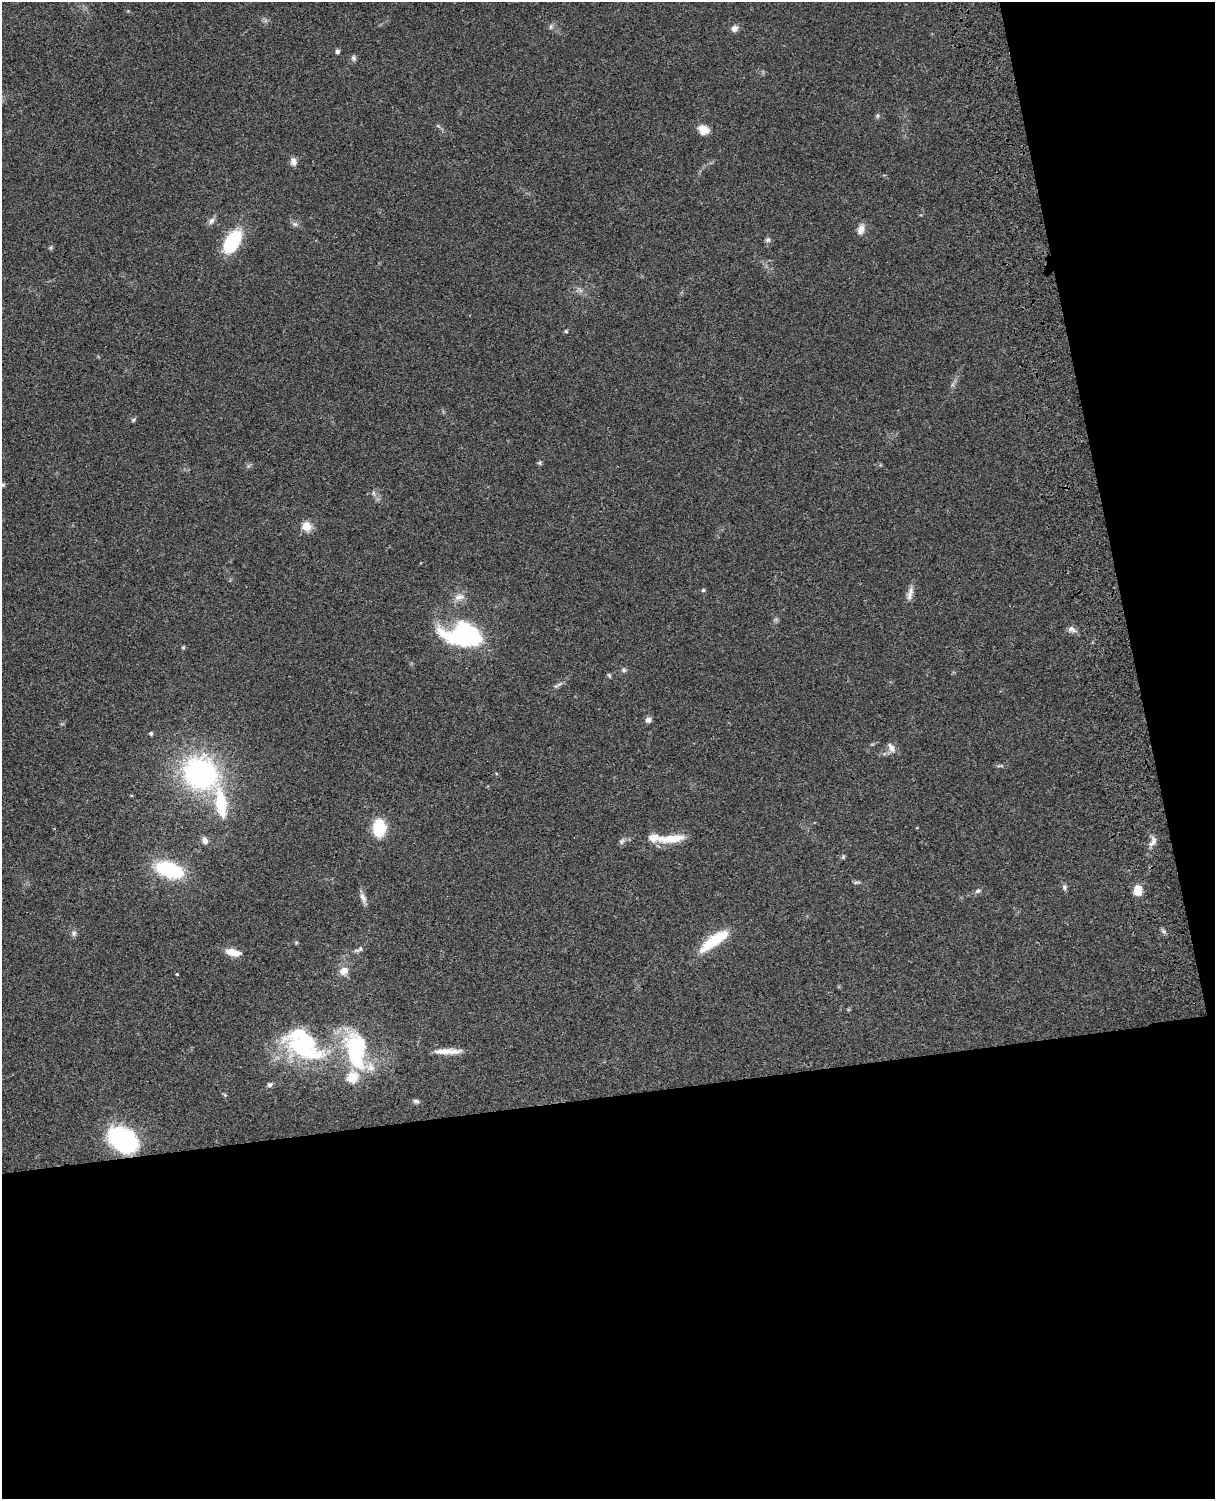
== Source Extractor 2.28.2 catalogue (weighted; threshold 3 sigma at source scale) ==
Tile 12 of 4 x 3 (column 4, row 3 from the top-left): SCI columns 3760-4972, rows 278-1774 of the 5091 x 4931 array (HDU 1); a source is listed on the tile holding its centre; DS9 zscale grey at full resolution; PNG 1217 x 1501 px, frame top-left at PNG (2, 2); no overlay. Shown black and unused: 33% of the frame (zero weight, under 3 of 4 exposures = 6% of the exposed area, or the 3 px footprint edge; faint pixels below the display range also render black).
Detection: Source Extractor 2.28.2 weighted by HDU 2 'WHT'; one run over the whole footprint, this tile lists its part. Background 0.0755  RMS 0.0058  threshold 0.026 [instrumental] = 3 sigma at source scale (4.5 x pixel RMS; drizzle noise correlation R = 1.50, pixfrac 1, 0.05/0.05 arcsec/px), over >= 5 px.
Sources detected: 60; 1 inside a brighter object's white glare — not listed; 2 inside a brighter listed object's ellipse — not listed separately; the other 57 listed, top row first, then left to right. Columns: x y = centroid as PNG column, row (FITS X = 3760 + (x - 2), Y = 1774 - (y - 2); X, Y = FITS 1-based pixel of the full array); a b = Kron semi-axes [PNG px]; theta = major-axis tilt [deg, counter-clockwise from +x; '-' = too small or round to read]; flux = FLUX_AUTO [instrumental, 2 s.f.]
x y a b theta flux
551 27 7 5 70 1.3
734 28 9 8 - 2.5
337 51 5 5 - 1.4
354 58 8 6 -78 1.4
877 116 6 4 89 0.9
703 130 13 10 -21 6.1
293 161 11 8 -84 2.6
211 221 10 6 46 2.1
295 224 7 6 - 1.5
861 229 12 8 70 4.2
768 240 7 6 - 1.3
232 242 22 12 58 40
566 331 4 4 - 0.88
133 420 5 5 - 0.84
539 463 7 5 73 0.95
2 484 8 5 -23 1.1
373 493 7 4 -89 1.1
307 526 5 5 - 29
703 590 5 5 - 0.73
909 595 15 7 76 3.4
459 597 14 8 14 4
1072 629 12 7 -30 2.4
462 635 44 24 -4 65
183 647 6 4 0 0.64
624 670 6 6 - 1.1
609 675 7 3 -63 0.76
556 686 6 5 - 1.1
648 720 6 5 - 2.8
151 733 4 4 - 1.1
891 747 15 7 -59 3.4
1000 766 10 4 0 1.1
200 773 30 27 -35 120
221 804 29 10 -82 27
379 828 16 11 89 25
671 839 36 9 5 12
205 841 9 6 -72 2.3
1152 842 16 8 53 3.4
843 857 5 5 - 0.78
169 870 19 10 -17 59
1064 887 7 7 - 1.4
1138 890 11 8 -73 8
978 891 8 6 17 1.6
363 898 14 7 -67 2.9
1163 931 6 5 - 1.2
74 933 8 6 75 1.5
714 940 40 11 35 22
359 949 15 6 25 2
233 952 17 8 -14 7.3
344 971 12 10 25 4.8
177 974 3 3 - 0.63
303 1045 46 25 -29 68
357 1050 38 21 -76 61
447 1051 35 6 0 7.4
270 1085 7 5 30 1.3
225 1095 6 4 -46 0.62
416 1101 8 5 -10 1.4
122 1139 30 21 -36 71
Overlapping masked pixels (flux is a lower limit): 1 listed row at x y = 1138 890
Isophote crosses this tile's border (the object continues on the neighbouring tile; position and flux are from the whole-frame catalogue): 1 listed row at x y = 2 484